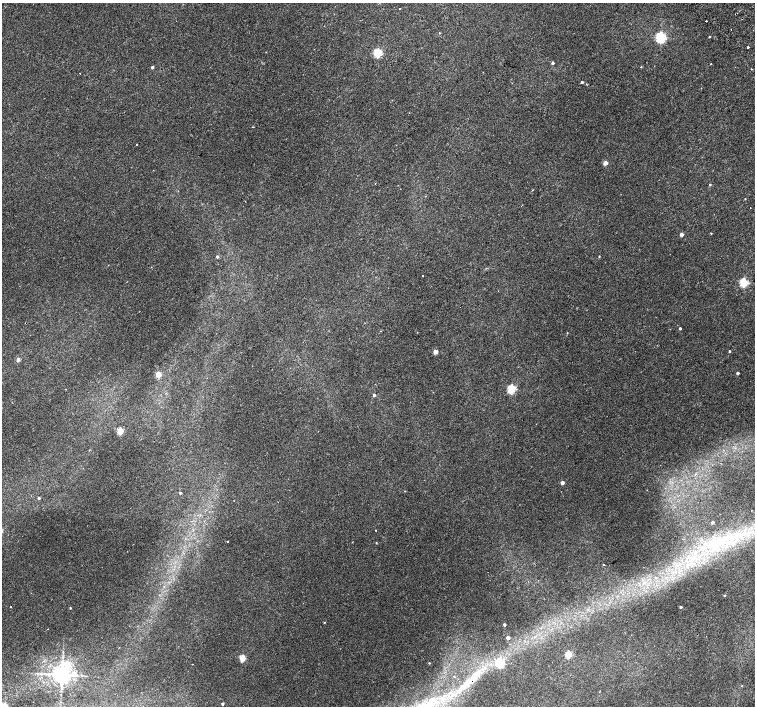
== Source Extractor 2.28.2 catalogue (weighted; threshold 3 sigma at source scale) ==
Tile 10 of 4 x 4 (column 2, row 3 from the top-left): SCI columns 1557-3062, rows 1672-3079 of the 6118 x 6093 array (HDU 1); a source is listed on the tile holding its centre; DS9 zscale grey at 2 x 2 block average (1 PNG px = mean of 2 x 2 image px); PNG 757 x 708 px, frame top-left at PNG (2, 3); no overlay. Shown black and unused: <1% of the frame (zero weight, under 2 of 3 exposures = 3% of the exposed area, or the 3 px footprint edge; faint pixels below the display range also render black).
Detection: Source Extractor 2.28.2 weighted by HDU 2 'WHT'; one run over the whole footprint, this tile lists its part. Background 0.00139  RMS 0.0023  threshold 0.0105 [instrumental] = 3 sigma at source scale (4.5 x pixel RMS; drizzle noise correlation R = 1.50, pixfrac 1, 0.0396/0.0396 arcsec/px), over >= 5 px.
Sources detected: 73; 1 cosmic-ray / hot-pixel residue — not listed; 1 inside a brighter listed object's ellipse — not listed separately; the other 71 listed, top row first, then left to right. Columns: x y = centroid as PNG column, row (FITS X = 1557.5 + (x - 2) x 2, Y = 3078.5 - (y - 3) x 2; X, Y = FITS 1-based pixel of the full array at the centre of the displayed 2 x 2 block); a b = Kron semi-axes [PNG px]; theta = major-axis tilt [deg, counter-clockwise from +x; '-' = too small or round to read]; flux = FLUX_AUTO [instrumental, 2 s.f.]
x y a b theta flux
400 9 2 2 - 0.3
706 21 2 2 - 1.7
439 33 3 2 - 0.27
709 37 2 2 - 0.4
660 38 4 3 - 91
748 47 2 2 - 2.8
378 53 3 3 - 49
552 63 3 3 - 1.3
711 64 2 2 - 0.37
152 67 2 2 - 1.2
641 67 2 2 - 0.37
751 69 2 2 - 0.36
80 73 2 2 - 0.17
582 82 2 2 - 0.96
136 144 2 2 - 0.35
605 163 2 2 - 5.8
375 183 2 2 - 0.19
710 185 3 3 - 0.57
745 199 3 2 - 0.24
711 233 2 2 - 0.34
681 235 2 2 - 2.9
599 256 3 2 - 0.35
217 257 3 3 - 1.1
151 267 2 2 - 0.17
422 276 2 2 - 1.4
744 283 3 3 - 42
680 329 2 2 - 1.1
567 333 2 2 - 0.27
729 351 2 2 - 0.53
435 352 3 2 - 7.1
18 360 3 2 - 3
737 373 2 2 - 1.3
158 374 3 3 - 12
511 389 3 3 - 46
374 395 3 3 - 1.2
120 431 3 3 - 19
562 483 2 2 - 2.9
180 493 2 2 - 1
39 498 2 2 - 1.1
712 522 2 2 - 1.3
375 530 2 2 - 1.5
748 535 5 3 - 1.6
737 536 9 7 11 5.8
227 541 2 2 - 1.4
720 542 23 8 54 15
376 543 2 2 - 0.34
604 564 2 2 - 0.67
688 564 4 3 - 1.1
677 565 6 4 -50 2.2
673 572 3 3 - 0.83
655 577 4 4 - 1.1
725 596 3 2 - 0.38
11 607 2 2 - 0.31
681 607 2 2 - 1.3
70 608 2 2 - 0.48
324 622 2 2 - 0.38
504 625 2 2 - 1.3
48 629 2 2 - 0.17
508 638 2 2 - 4.5
568 654 3 3 - 21
242 658 3 3 - 15
429 663 2 2 - 0.67
500 663 4 3 - 40
41 674 3 2 - 0.49
61 675 5 5 - 490
469 681 19 7 33 9.7
742 686 2 2 - 0.33
445 696 4 2 - 0.61
443 699 4 2 - 0.82
222 704 2 2 - 1
5 706 3 3 - 17
Overlapping masked pixels (flux is a lower limit): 1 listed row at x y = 469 681
Isophote crosses this tile's border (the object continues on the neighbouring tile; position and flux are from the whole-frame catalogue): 1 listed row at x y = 5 706
Diffuse or blended objects may show on this block-average render without a row.